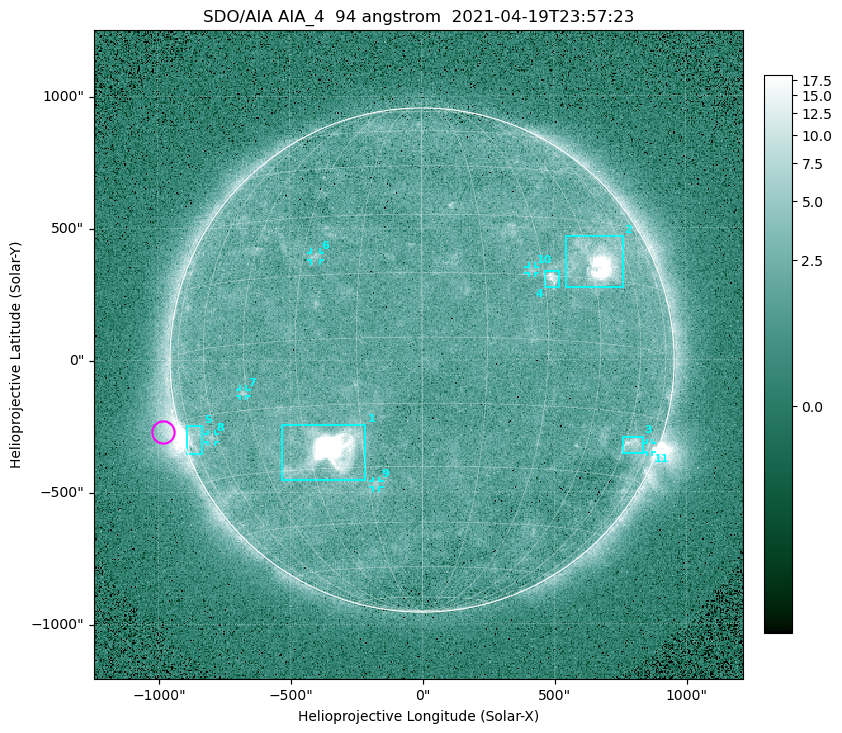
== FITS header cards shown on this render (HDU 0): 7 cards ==
TELESCOP= 'SDO/AIA '
INSTRUME= 'AIA_4   '
WAVELNTH=                   94
WAVEUNIT= 'angstrom'
DATE-OBS= '2021-04-19T23:57:23.14'
CTYPE1  = 'HPLN-TAN'
CTYPE2  = 'HPLT-TAN'

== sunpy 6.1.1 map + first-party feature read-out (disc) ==
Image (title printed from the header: SDO/AIA AIA_4  94 angstrom  2021-04-19T23:57:23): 512 x 512 px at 4.8 arcsec/px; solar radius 955 arcsec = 199 px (full disc in frame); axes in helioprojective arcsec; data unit not stated in the header (colour bar unlabelled)
Orientation: roll -0.138 deg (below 1 deg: not rotated)
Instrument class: DISC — disc imager (sunpy class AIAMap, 94 A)
Bright regions (active regions / flare kernels): reference = the median radial profile (limb darkening/brightening removed); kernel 5 px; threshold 5 sigma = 2.5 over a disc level ~1.79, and >= 1.15x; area >= 9 px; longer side >= 5 px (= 24 arcsec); searched inside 0.97 R_sun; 11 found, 11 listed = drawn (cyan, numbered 1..; 6 of them under ~33 arcsec drawn as corner ticks so the feature stays visible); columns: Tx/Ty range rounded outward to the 10 arcsec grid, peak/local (2 s.f.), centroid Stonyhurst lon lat
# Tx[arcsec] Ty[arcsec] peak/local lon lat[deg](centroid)
1 -540..-210 -460..-240 1282 -24 -26
2 540..760 270..470 46 +47 +19
3 760..840 -360..-290 4.5 +64 -22
4 460..520 270..340 6.4 +32 +14
5 -900..-830 -360..-250 6.2 -73 -19
6 -420..-380 380..410 3 -27 +20
7 -690..-660 -140..-110 3.2 -46 -11
8 -810..-780 -310..-280 2.8 -63 -20
9 -190..-160 -480..-450 3.1 -13 -34
10 400..430 330..360 2.9 +27 +16
11 850..870 -350..-310 2.8 +75 -22
Off-limb structures (1.02-1.3 R_sun): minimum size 50 px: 5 found; the strongest spans PA ~90..115 deg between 1.02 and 1.21 R_sun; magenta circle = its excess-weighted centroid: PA ~105 deg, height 1.07 R_sun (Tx ~-980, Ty ~-270 arcsec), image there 4.5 x the reference